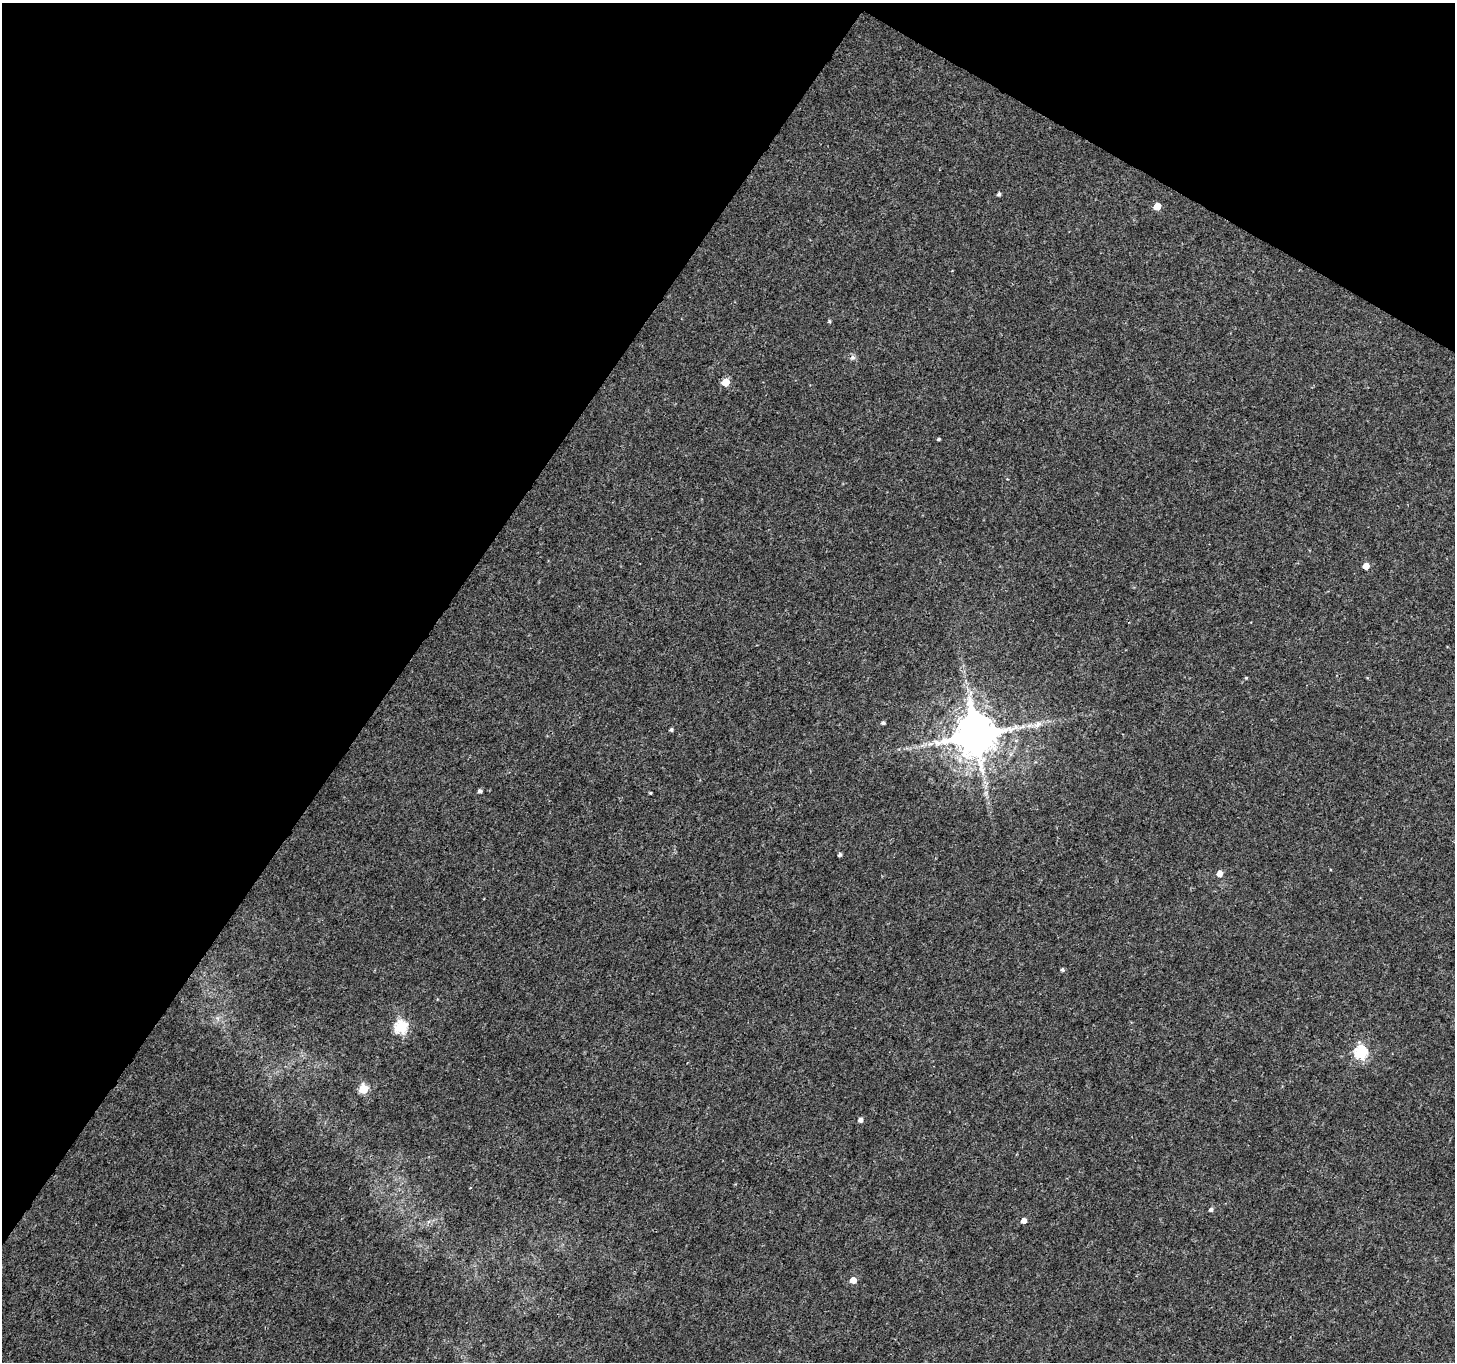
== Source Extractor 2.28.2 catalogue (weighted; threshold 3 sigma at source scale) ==
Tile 2 of 4 x 4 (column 2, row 1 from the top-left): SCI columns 1520-2972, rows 4364-5723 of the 6025 x 6112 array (HDU 1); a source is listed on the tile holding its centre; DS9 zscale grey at full resolution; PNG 1457 x 1364 px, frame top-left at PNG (2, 3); no overlay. Shown black and unused: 33% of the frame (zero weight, under 3 of 4 exposures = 7% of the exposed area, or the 3 px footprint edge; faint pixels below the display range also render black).
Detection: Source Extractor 2.28.2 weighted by HDU 2 'WHT'; one run over the whole footprint, this tile lists its part. Background 0.00391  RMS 0.0031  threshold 0.0139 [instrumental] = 3 sigma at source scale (4.5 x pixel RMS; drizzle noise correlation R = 1.50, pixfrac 1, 0.0396/0.0396 arcsec/px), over >= 5 px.
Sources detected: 25; all 25 listed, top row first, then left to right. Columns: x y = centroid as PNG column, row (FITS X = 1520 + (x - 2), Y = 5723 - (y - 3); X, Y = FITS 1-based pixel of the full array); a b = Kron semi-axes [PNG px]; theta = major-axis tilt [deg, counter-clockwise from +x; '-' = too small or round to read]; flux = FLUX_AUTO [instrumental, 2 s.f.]
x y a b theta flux
999 194 5 4 - 0.56
1157 206 5 5 - 5.3
829 321 4 4 - 0.41
853 357 7 6 - 0.77
725 382 5 5 - 6.8
938 439 4 3 - 0.42
1366 566 5 5 - 3.5
1246 678 4 4 - 0.31
883 723 4 4 - 0.66
1038 724 12 8 40 1.8
671 730 4 3 - 0.6
976 735 12 11 - 1400
930 744 9 6 18 1.3
480 791 4 4 - 0.86
650 793 3 2 - 0.34
840 854 4 3 - 0.72
1219 873 5 4 - 2.8
1062 970 4 4 - 0.57
401 1027 6 6 - 38
1361 1053 6 6 - 43
363 1089 5 5 - 15
860 1120 5 4 - 1.3
1211 1209 5 4 - 0.85
1024 1220 5 4 - 2.1
853 1280 5 4 - 3.4